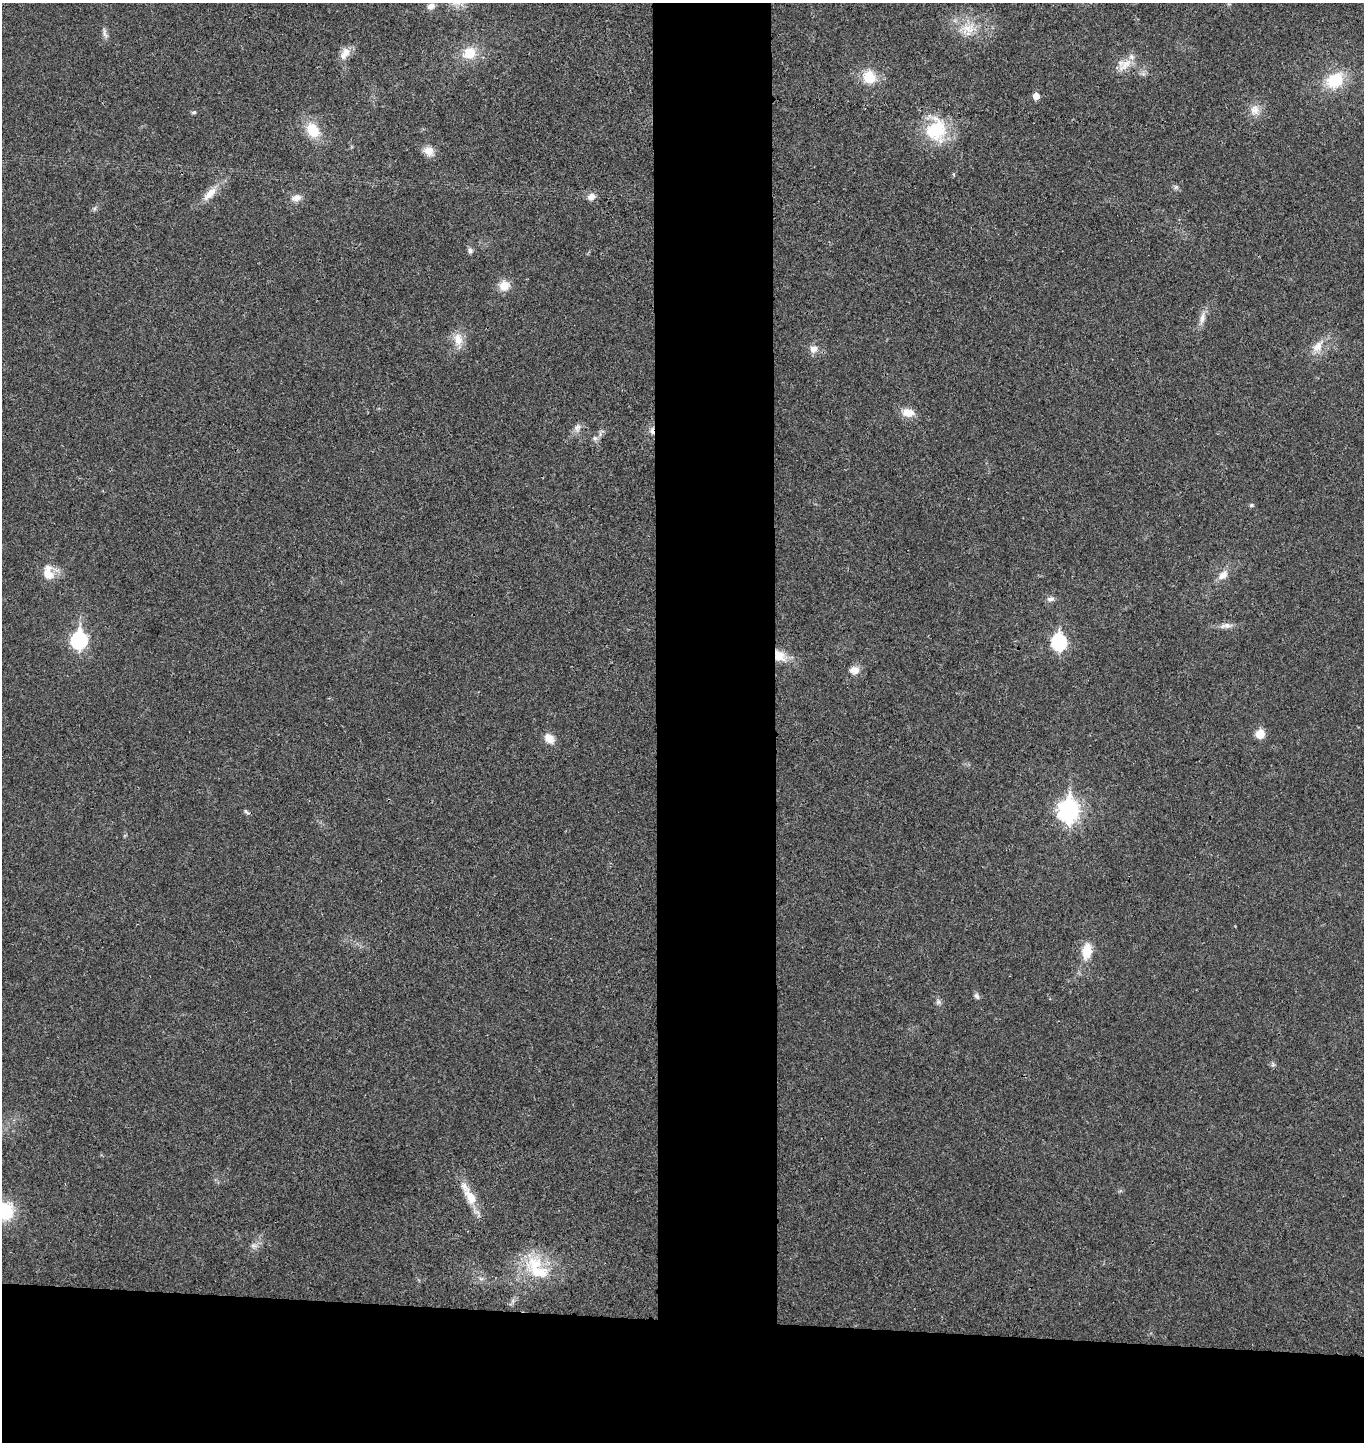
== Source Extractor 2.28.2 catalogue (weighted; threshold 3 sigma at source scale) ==
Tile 8 of 3 x 3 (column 2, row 3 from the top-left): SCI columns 1517-2878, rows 9-1448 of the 4404 x 4334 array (HDU 1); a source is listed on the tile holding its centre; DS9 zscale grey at full resolution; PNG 1366 x 1444 px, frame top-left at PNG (2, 3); no overlay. Shown black and unused: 17% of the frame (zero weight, under 3 of 4 exposures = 6% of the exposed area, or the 3 px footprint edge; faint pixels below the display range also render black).
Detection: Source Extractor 2.28.2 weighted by HDU 2 'WHT'; one run over the whole footprint, this tile lists its part. Background 0.0212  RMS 0.0046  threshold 0.0205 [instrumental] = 3 sigma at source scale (4.5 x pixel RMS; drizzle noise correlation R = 1.50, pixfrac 1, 0.05/0.05 arcsec/px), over >= 5 px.
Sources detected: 53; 3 inside a brighter listed object's ellipse — not listed separately; the other 50 listed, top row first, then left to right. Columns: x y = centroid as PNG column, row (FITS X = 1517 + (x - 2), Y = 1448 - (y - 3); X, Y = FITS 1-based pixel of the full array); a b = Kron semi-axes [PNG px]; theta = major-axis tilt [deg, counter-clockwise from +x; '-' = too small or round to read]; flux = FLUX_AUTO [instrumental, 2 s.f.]
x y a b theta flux
431 6 10 7 20 2.4
968 29 23 15 26 9.2
105 33 15 4 -73 1.6
345 53 18 10 59 4.5
469 53 17 15 20 9.7
1125 65 24 10 42 5.7
869 77 14 12 -53 11
1335 80 24 18 33 16
1036 96 5 5 - 5
1255 110 15 13 -69 4.5
194 112 5 5 - 0.64
313 130 18 13 -54 11
936 130 33 28 82 22
428 151 13 11 -25 4.1
1176 187 6 5 - 0.84
210 194 24 9 45 6
591 197 11 8 51 2.7
296 198 14 8 12 3
470 251 8 6 -82 1.2
504 286 13 12 - 5.4
1202 318 17 7 79 3.2
458 339 17 11 -79 6
1317 347 18 10 52 5.4
813 349 11 10 - 3
908 413 14 10 -9 5.7
577 428 11 9 76 2.4
652 431 10 5 -85 2.2
595 438 7 5 -22 1.2
1251 505 6 5 - 0.74
48 574 14 11 -35 6
1223 575 14 9 47 4.3
1050 599 10 6 5 1.7
1226 626 17 7 6 2.7
79 640 9 7 84 98
1059 642 8 7 - 77
779 656 17 13 -43 6.7
854 670 13 10 7 3.6
1260 734 6 6 - 13
549 738 15 10 -46 4.3
1068 811 10 8 87 230
246 812 9 3 -34 0.81
1087 950 15 9 85 9.6
977 996 9 5 -52 1.2
938 1002 7 4 -90 1
1273 1065 7 4 -18 0.8
471 1197 29 12 -59 9.4
4 1211 18 17 - 22
253 1246 8 7 - 1.7
535 1264 27 21 -13 18
481 1279 7 4 0 0.93
Overlapping masked pixels (flux is a lower limit): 2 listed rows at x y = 652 431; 779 656
Isophote crosses this tile's border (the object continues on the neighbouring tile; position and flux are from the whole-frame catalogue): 1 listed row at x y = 4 1211